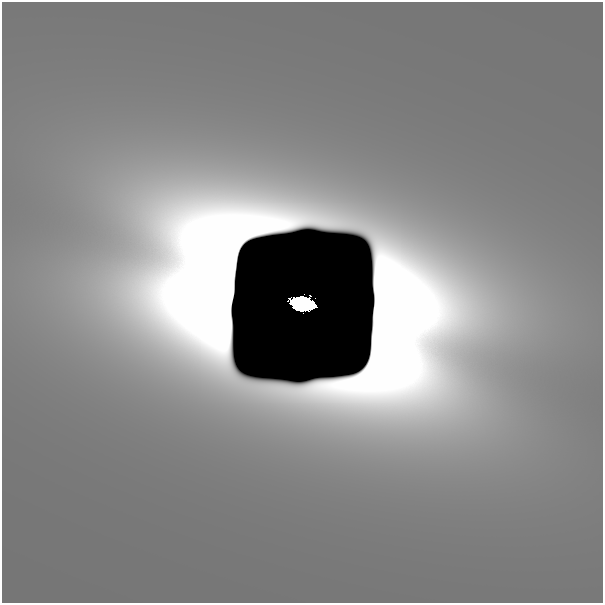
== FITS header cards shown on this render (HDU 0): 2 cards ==
NAXIS1  =                  601
NAXIS2  =                  601

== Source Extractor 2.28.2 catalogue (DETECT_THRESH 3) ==
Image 601 x 601 px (HDU 0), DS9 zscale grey, 1 PNG px = 1 image px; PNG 605 x 605 px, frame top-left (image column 1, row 601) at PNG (2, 2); no overlay
Background 3.85e-10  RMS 9.8e-11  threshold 2.93e-10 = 3 sigma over >= 5 px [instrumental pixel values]
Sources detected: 3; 2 with non-positive FLUX_AUTO (blend fragments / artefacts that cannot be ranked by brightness) are not listed; the other 1 listed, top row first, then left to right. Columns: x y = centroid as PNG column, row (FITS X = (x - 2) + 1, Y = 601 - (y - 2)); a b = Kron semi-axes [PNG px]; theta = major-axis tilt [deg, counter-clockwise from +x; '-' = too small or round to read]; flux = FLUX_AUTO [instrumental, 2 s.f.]
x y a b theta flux
302 303 21 10 -14 6.1
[2 non-positive-flux detections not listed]